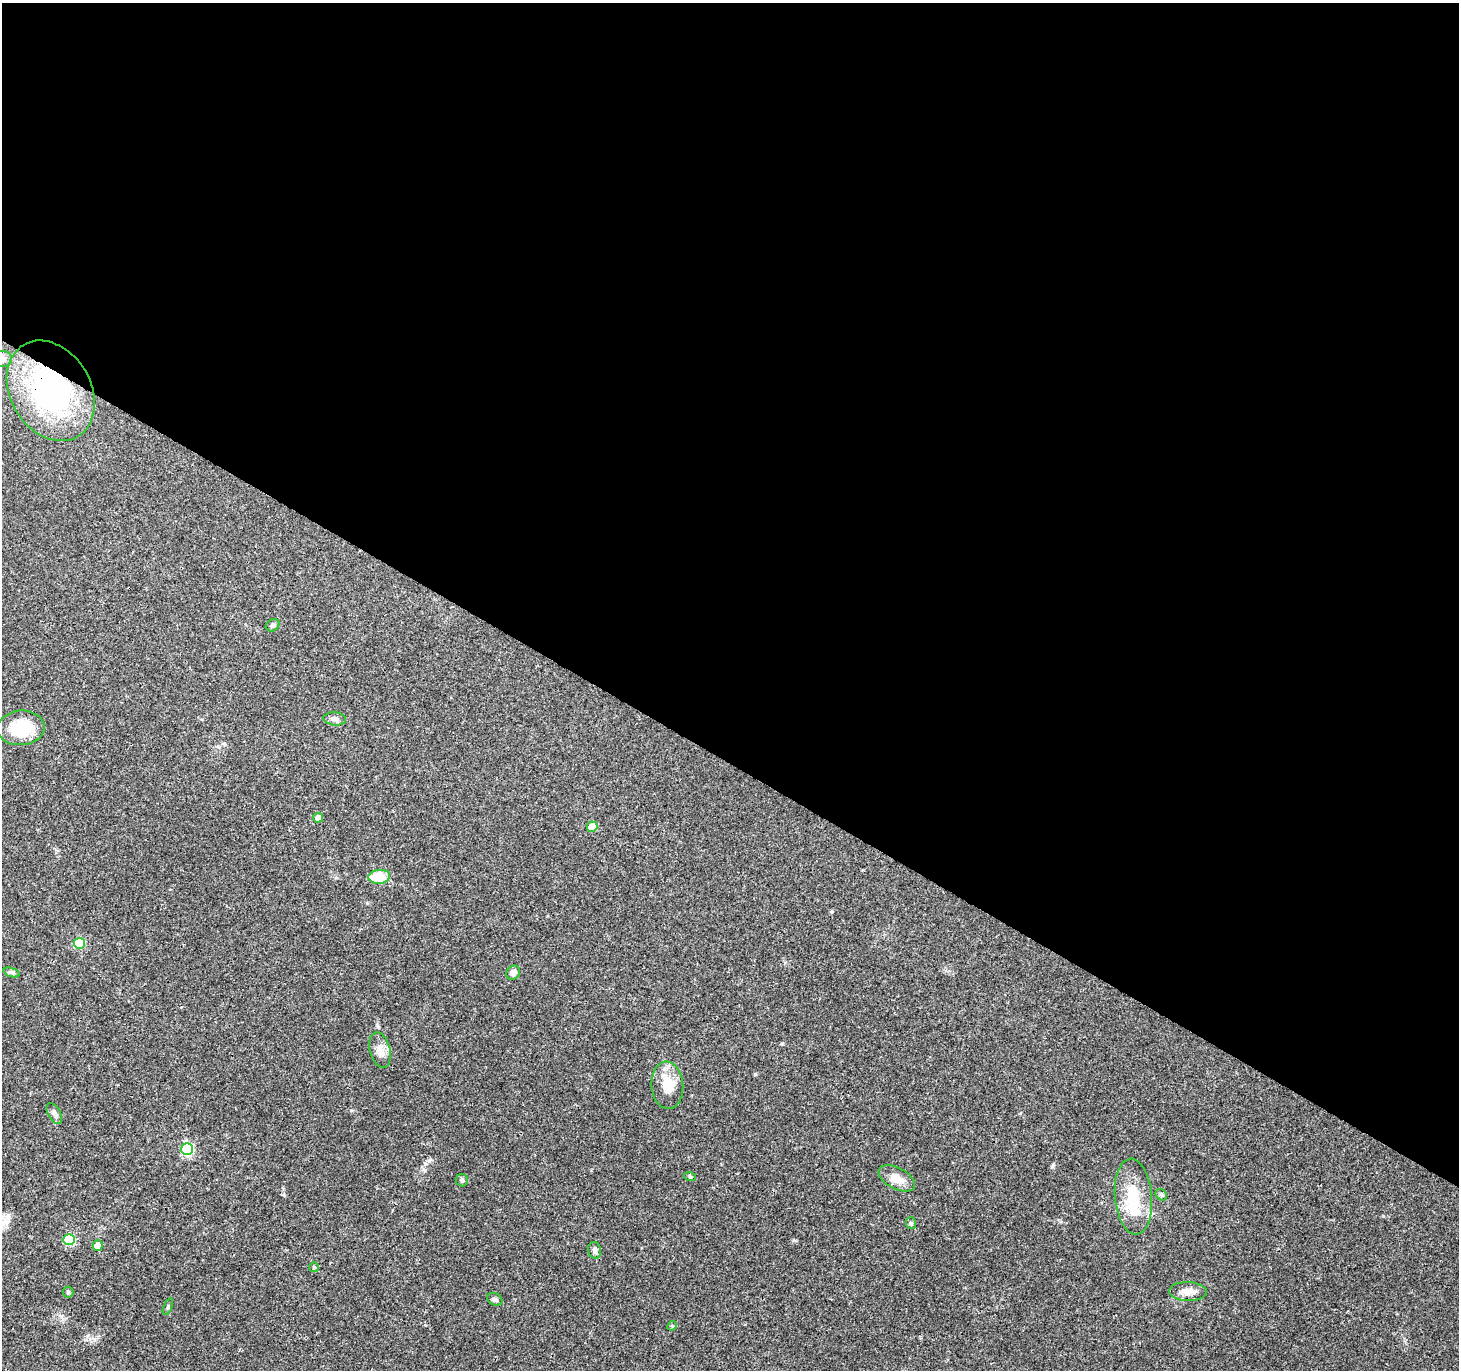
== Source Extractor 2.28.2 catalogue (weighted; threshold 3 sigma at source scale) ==
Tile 3 of 4 x 4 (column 3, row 1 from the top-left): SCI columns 2955-4411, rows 4351-5718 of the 5957 x 6001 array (HDU 1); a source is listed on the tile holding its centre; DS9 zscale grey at full resolution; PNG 1461 x 1372 px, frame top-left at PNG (2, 3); each listed source drawn as its Kron ellipse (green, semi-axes under 4 px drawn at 4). Shown black and unused: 56% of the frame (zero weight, under 3 of 4 exposures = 3% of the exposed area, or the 3 px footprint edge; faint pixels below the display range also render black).
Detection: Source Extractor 2.28.2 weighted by HDU 2 'WHT'; one run over the whole footprint, this tile lists its part. Background 0.0398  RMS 0.0029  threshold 0.0131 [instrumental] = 3 sigma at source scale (4.5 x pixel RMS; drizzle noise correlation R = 1.50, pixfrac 1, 0.0396/0.0396 arcsec/px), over >= 5 px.
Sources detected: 31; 1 inside a brighter object's white glare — neither listed nor drawn; the other 30 listed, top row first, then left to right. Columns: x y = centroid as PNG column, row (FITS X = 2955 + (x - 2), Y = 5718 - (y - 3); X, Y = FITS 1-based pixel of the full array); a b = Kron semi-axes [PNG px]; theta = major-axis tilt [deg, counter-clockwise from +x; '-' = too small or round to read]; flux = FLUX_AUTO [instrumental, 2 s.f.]
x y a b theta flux
2 359 9 8 - 1.4
51 391 53 40 -59 56
273 625 7 5 31 0.63
335 719 11 6 -5 1.1
21 728 24 17 4 13
318 818 5 4 - 2.1
592 827 5 5 - 6.9
379 877 11 7 5 8.8
79 943 5 5 - 14
11 972 8 3 -19 0.52
513 973 7 6 - 1.4
380 1050 18 10 -76 2.8
667 1085 24 16 -86 7.1
54 1113 11 6 -59 1.2
187 1149 6 6 - 32
690 1177 6 3 -19 0.32
897 1178 20 10 -28 3.9
462 1180 6 6 - 0.6
1161 1195 6 5 - 0.48
1133 1197 38 18 -85 11
911 1223 6 5 - 0.51
69 1240 5 5 - 18
98 1246 5 5 - 3.3
595 1250 8 6 -76 0.88
314 1267 5 5 - 0.37
68 1292 5 5 - 0.42
1188 1292 19 9 -1 2.6
495 1299 8 6 -26 0.72
168 1307 9 3 69 0.42
672 1326 5 4 - 0.3
Overlapping masked pixels (flux is a lower limit): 1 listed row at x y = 51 391
Isophote crosses this tile's border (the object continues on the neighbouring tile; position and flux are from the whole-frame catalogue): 1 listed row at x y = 2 359
Unlisted compact peaks at least as high as the median listed source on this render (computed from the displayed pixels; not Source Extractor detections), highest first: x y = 755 1074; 1052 1166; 782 1044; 351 1110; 794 1240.